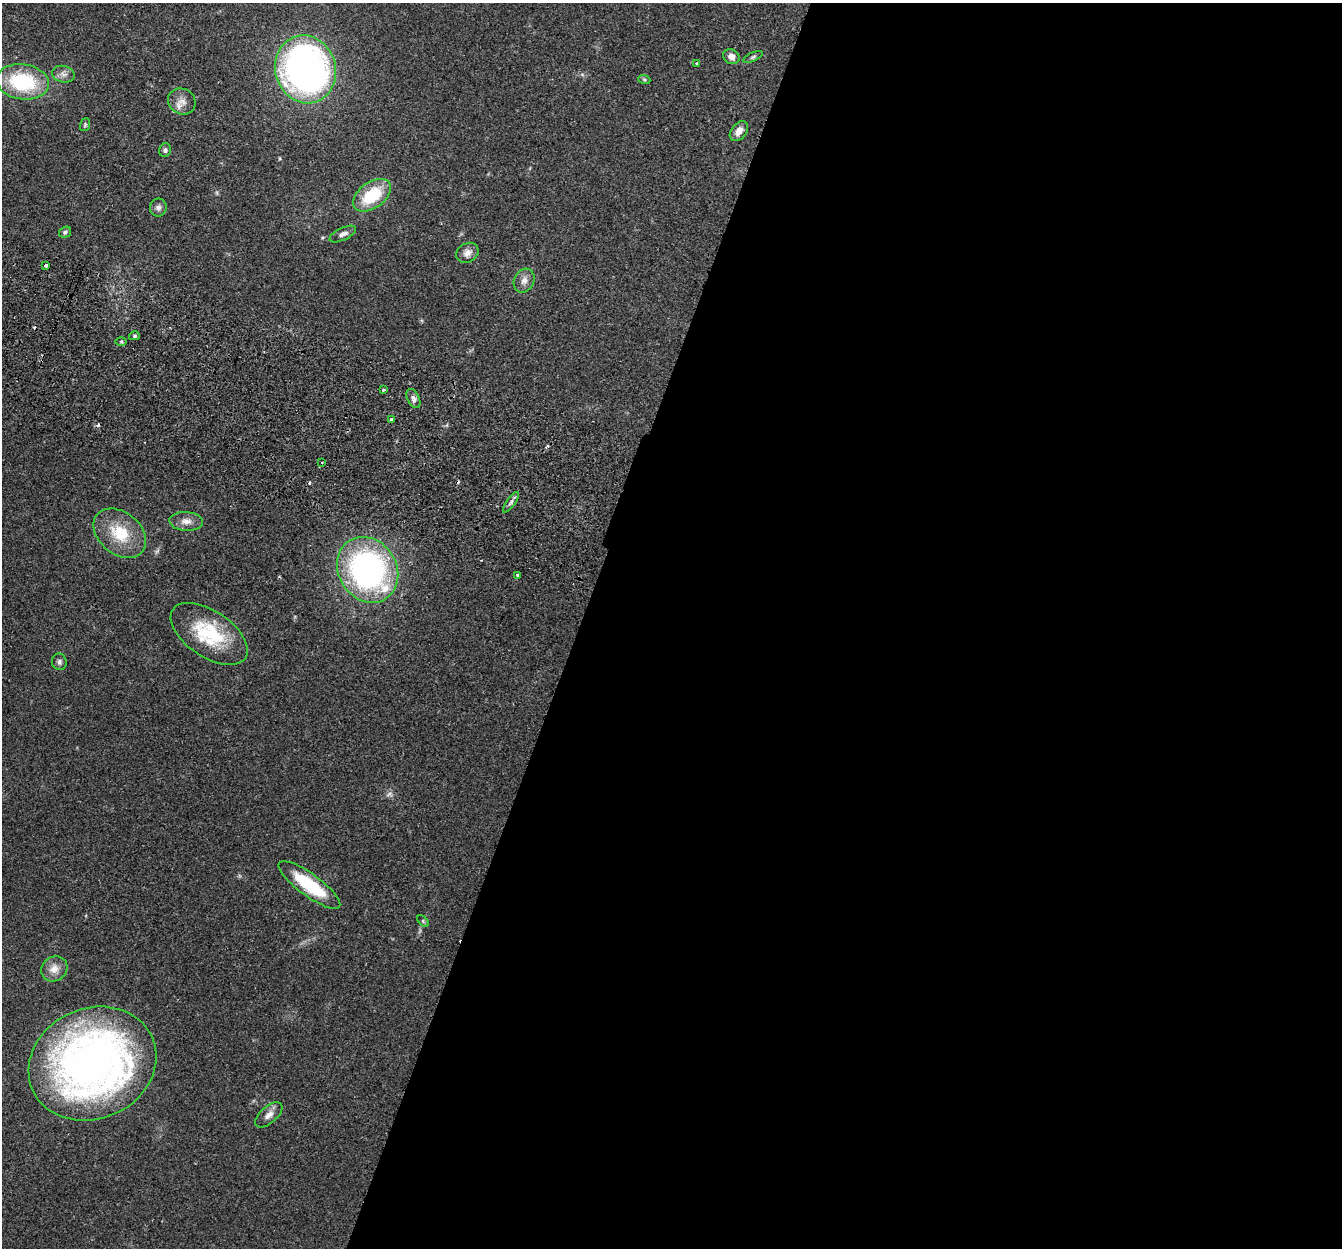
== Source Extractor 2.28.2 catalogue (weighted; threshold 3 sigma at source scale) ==
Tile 12 of 4 x 4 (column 4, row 3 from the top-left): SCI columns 4045-5384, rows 1436-2681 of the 5411 x 5490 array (HDU 1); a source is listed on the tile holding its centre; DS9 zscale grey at full resolution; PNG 1344 x 1250 px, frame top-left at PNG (2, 3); each listed source drawn as its Kron ellipse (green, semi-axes under 4 px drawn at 4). Shown black and unused: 57% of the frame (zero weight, under 2 of 3 exposures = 3% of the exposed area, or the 3 px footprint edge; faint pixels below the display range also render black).
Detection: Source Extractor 2.28.2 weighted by HDU 2 'WHT'; one run over the whole footprint, this tile lists its part. Background 0.0645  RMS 0.0082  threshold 0.0369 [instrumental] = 3 sigma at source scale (4.5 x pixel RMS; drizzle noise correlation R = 1.50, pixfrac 1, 0.05/0.05 arcsec/px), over >= 5 px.
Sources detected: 41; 1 too faint to see at this stretch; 4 cosmic-ray / hot-pixel residue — neither listed nor drawn; the other 36 listed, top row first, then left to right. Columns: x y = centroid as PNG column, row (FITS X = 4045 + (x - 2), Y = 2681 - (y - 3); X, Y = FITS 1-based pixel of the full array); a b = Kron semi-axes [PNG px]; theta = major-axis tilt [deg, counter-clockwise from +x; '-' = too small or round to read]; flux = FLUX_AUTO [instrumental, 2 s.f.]
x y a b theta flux
731 57 8 7 - 5.1
753 57 10 4 25 1.6
697 63 3 3 - 1.9
306 69 34 30 -74 390
63 74 11 8 -12 4.1
644 79 6 4 -19 1.2
23 82 26 17 -7 62
182 101 14 12 -31 6.9
85 125 7 5 70 1.2
739 131 11 7 51 6.3
165 150 7 6 - 1.9
372 195 21 13 36 36
158 208 9 8 - 3.1
65 232 6 5 - 1.7
343 234 14 6 25 3.8
467 253 11 9 30 5.3
46 265 3 3 - 3.5
524 281 12 9 62 5.1
134 336 5 4 - 1.4
121 341 6 4 -1 1.2
383 390 3 3 - 1.4
413 399 10 6 -65 2.8
391 420 3 3 - 3.1
322 462 3 2 - 1.1
511 502 12 4 54 2.2
186 521 17 9 -3 6.6
120 533 29 21 -39 31
368 570 34 29 -58 220
518 575 3 3 - 5.7
209 634 44 23 -34 49
59 662 8 7 - 2.4
309 885 37 11 -36 48
423 921 7 4 -46 1.2
54 969 14 12 36 7.5
92 1064 65 55 24 470
269 1115 16 8 41 5.6